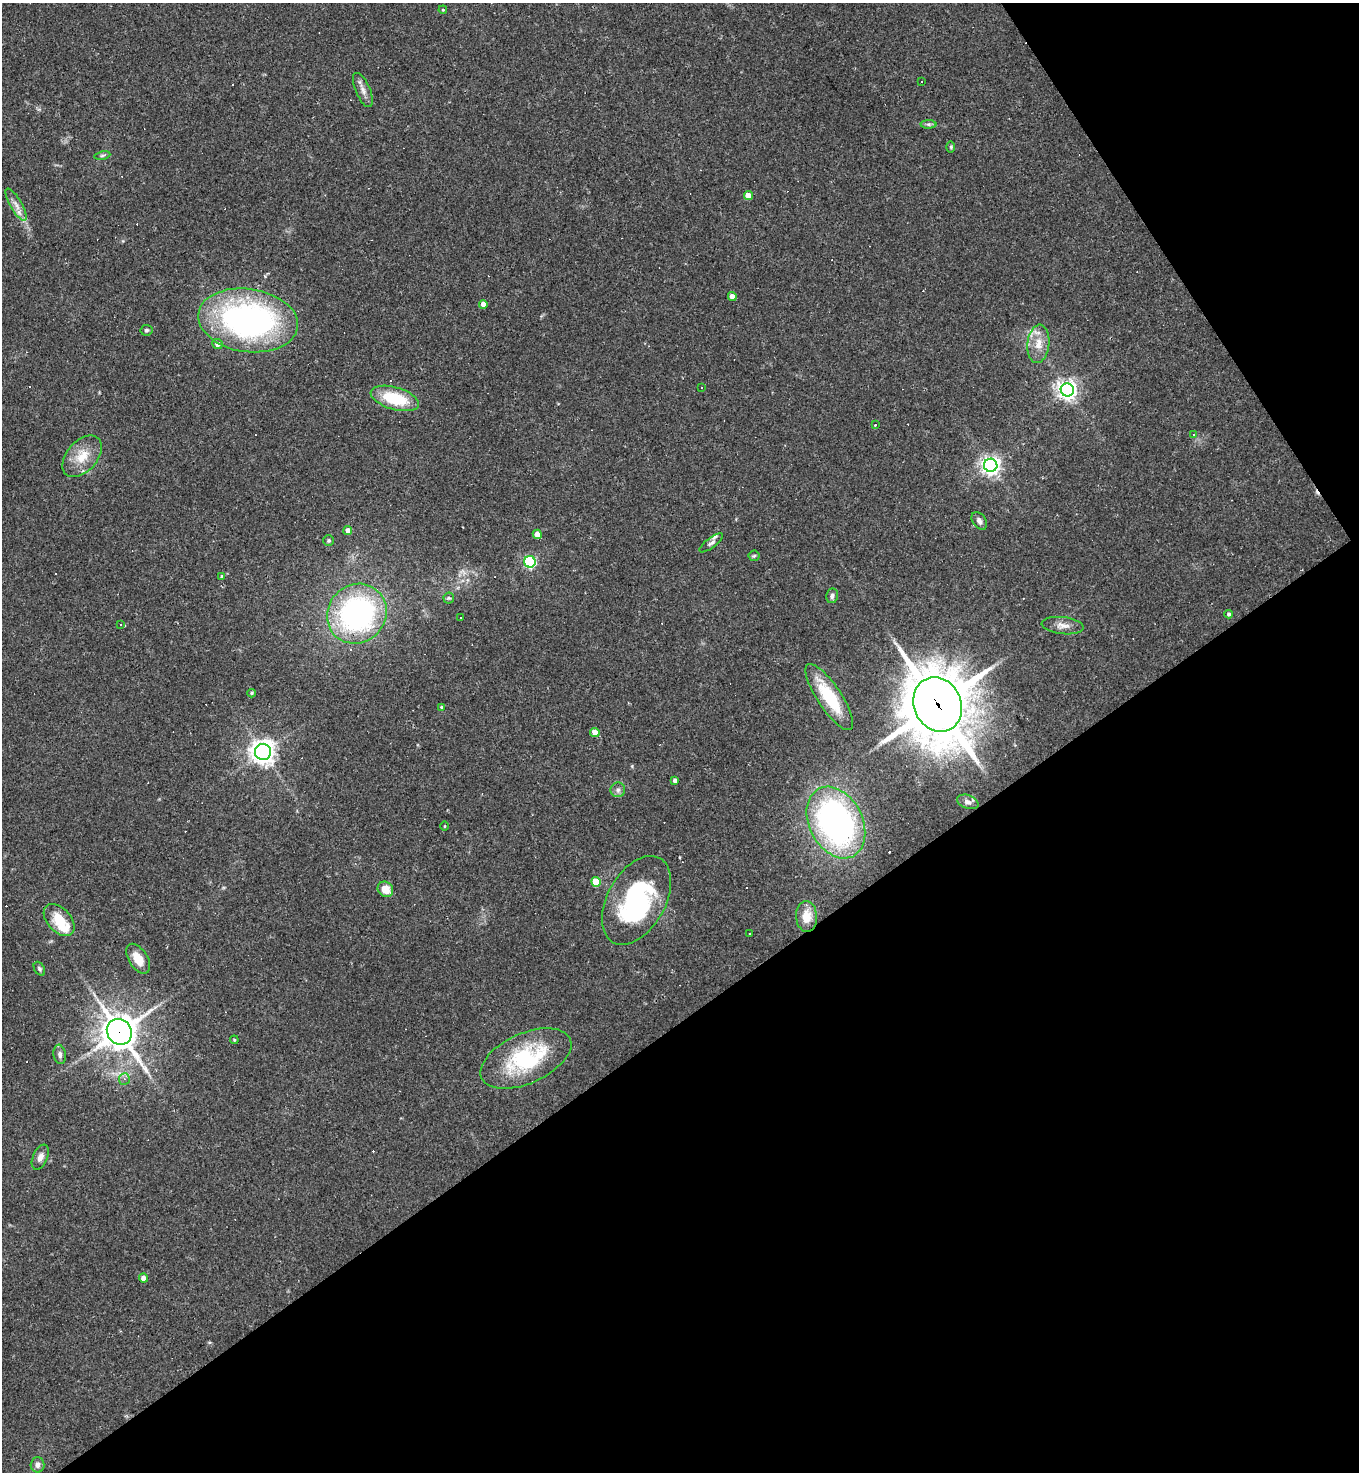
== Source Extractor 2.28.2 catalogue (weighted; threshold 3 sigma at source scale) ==
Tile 12 of 4 x 4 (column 4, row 3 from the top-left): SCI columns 4365-5721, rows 1471-2940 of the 5875 x 5880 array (HDU 1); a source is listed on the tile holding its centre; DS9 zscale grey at full resolution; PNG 1361 x 1474 px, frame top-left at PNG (2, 3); each listed source drawn as its Kron ellipse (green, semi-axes under 4 px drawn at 4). Shown black and unused: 36% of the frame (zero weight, under 2 of 3 exposures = <1% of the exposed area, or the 3 px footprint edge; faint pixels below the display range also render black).
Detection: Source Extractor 2.28.2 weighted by HDU 2 'WHT'; one run over the whole footprint, this tile lists its part. Background 0.0409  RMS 0.0046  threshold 0.0207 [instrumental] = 3 sigma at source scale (4.5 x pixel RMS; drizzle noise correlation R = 1.50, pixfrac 1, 0.05/0.05 arcsec/px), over >= 5 px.
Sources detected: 87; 1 inside a brighter object's white glare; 21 cosmic-ray / hot-pixel residue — neither listed nor drawn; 2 inside a brighter listed object's ellipse — not listed separately; the other 63 listed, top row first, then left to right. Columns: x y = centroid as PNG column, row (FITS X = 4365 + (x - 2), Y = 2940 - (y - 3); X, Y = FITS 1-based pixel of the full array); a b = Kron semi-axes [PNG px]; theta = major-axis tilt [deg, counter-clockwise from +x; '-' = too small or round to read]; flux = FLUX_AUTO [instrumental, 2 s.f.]
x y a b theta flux
443 10 4 3 - 0.44
921 82 3 3 - 0.79
363 90 18 7 -66 2.9
928 124 8 4 -1 0.99
951 147 6 4 -89 0.65
102 155 8 4 9 0.88
748 196 4 4 - 4.6
16 205 18 5 -60 3.3
732 296 4 4 - 2.8
483 304 4 4 - 3.6
248 320 50 31 -8 130
146 330 6 5 - 0.85
217 344 5 5 - 2
1038 344 19 11 84 6.8
702 388 3 2 - 0.85
1067 390 7 6 - 250
395 398 25 11 -17 20
875 425 3 3 - 0.52
1194 434 3 3 - 0.53
82 456 24 15 48 9.7
991 465 6 6 - 210
979 521 10 6 -54 1.9
348 530 4 4 - 2.7
537 534 4 4 - 5.3
329 540 5 5 - 0.78
711 543 14 5 37 1.4
754 556 5 5 - 0.75
530 562 6 5 - 66
222 576 3 3 - 0.6
832 596 7 6 - 1.5
449 598 5 5 - 0.68
357 614 31 28 47 100
1229 614 4 4 - 0.95
460 618 3 2 - 0.54
121 624 3 3 - 0.6
1063 626 21 8 -6 3.9
252 693 4 4 - 0.59
829 697 39 12 -56 23
938 705 28 23 -65 2900
441 707 4 4 - 0.55
595 732 5 4 - 5.8
263 752 8 8 - 360
675 780 4 4 - 1.3
618 790 7 7 - 1.6
968 802 11 6 -19 2.1
836 823 38 26 -63 150
445 826 4 3 - 0.38
596 882 5 4 - 10
385 889 8 7 - 6.3
637 900 48 29 61 71
807 917 15 10 -86 7.1
59 920 19 11 -47 12
749 933 3 2 - 0.43
138 959 17 9 -58 6.7
39 969 7 5 -59 0.95
119 1032 13 12 - 850
234 1040 4 4 - 0.53
60 1054 10 6 -81 1.6
526 1058 48 25 24 43
124 1079 6 5 - 1.2
40 1157 13 7 66 2.5
143 1278 4 4 - 2.2
37 1465 7 7 - 2
Overlapping masked pixels (flux is a lower limit): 2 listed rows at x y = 938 705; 119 1032